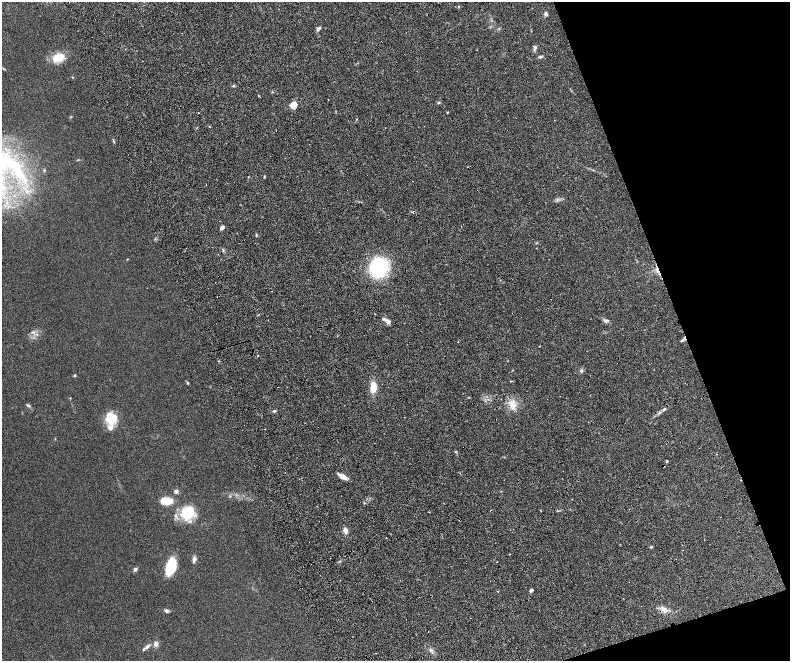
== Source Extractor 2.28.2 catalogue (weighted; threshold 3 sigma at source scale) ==
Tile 12 of 4 x 4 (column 4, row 3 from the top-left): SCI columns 4785-6360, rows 1651-2967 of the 6416 x 5807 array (HDU 1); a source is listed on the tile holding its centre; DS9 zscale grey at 2 x 2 block average (1 PNG px = mean of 2 x 2 image px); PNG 792 x 663 px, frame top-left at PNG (2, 2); no overlay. Shown black and unused: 17% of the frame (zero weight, under 4 of 8 exposures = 3% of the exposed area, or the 3 px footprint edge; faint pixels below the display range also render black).
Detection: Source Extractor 2.28.2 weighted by HDU 2 'WHT'; one run over the whole footprint, this tile lists its part. Background 0.0947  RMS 0.0063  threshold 0.0258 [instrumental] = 3 sigma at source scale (4.09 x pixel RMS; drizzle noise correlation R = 1.36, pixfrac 0.8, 0.05/0.05 arcsec/px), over >= 5 px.
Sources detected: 57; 5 cosmic-ray / hot-pixel residue — not listed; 6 inside a brighter listed object's ellipse — not listed separately; the other 46 listed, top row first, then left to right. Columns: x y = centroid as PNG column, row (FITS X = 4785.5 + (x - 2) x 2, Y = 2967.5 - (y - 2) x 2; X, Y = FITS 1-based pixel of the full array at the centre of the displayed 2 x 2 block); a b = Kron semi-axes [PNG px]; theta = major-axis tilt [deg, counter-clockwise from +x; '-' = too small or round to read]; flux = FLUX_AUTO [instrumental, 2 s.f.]
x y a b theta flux
459 6 3 2 - 0.77
546 14 5 3 - 2.4
318 29 6 3 45 3.1
534 48 7 3 81 2.9
58 57 14 9 18 23
540 57 4 3 - 1.9
3 69 4 2 - 0.73
233 86 4 2 - 1.1
439 103 3 2 - 1.1
293 105 7 6 - 11
198 113 2 2 - 0.56
71 117 4 2 - 0.81
113 141 6 2 -69 1.4
19 175 14 9 -51 23
206 185 2 2 - 0.59
222 227 5 4 - 3.4
223 250 4 2 - 1.4
379 267 15 14 - 110
388 321 7 4 -64 3.9
606 321 5 4 - 2.5
539 346 2 2 - 0.72
581 371 4 4 - 2
75 375 4 3 - 1.2
188 383 3 3 - 1
373 387 9 6 90 16
70 398 2 2 - 0.55
28 405 6 3 -25 2.2
512 405 9 7 -39 11
664 409 4 3 - 1.7
274 411 4 3 - 1.8
111 419 13 11 47 28
667 461 3 2 - 1.6
343 477 10 4 -32 9.6
176 491 6 4 0 3
165 502 11 9 -15 15
188 513 16 14 50 42
345 531 7 5 -77 5.3
194 559 7 4 83 4.3
171 566 16 8 73 43
135 569 6 4 59 2.6
302 587 2 2 - 0.57
531 590 5 3 - 2.5
666 610 6 3 17 3.5
167 611 5 4 - 2.3
156 644 5 5 - 4.7
147 646 7 4 44 3.7
Overlapping masked pixels (flux is a lower limit): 1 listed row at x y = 302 587
Diffuse or blended objects may show on this block-average render without a row.